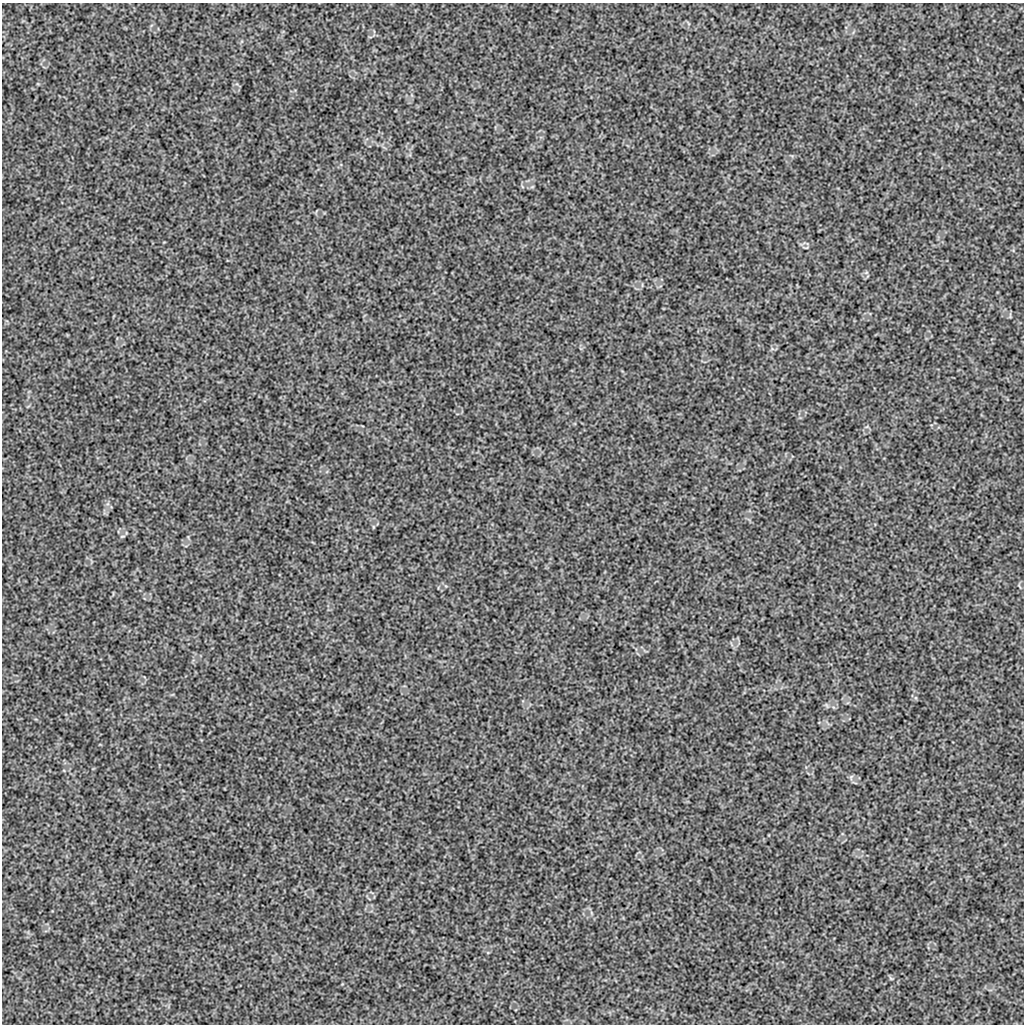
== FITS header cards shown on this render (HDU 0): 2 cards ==
NAXIS1  =                 1022 / length of data axis 1
NAXIS2  =                 1022 / length of data axis 2

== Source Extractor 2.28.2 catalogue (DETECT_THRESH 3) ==
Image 1022 x 1022 px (HDU 0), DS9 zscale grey, 1 PNG px = 1 image px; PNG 1026 x 1026 px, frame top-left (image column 1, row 1022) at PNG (2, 3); no overlay
Background 8700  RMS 42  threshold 126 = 3 sigma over >= 5 px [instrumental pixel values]
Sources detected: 3; all 3 listed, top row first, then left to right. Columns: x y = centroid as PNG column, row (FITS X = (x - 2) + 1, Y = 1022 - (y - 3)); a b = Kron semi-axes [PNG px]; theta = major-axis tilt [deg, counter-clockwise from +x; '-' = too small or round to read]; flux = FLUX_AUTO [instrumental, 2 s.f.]
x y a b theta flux
122 536 7 3 9 3100
851 777 7 4 56 4900
891 978 8 3 -45 4000